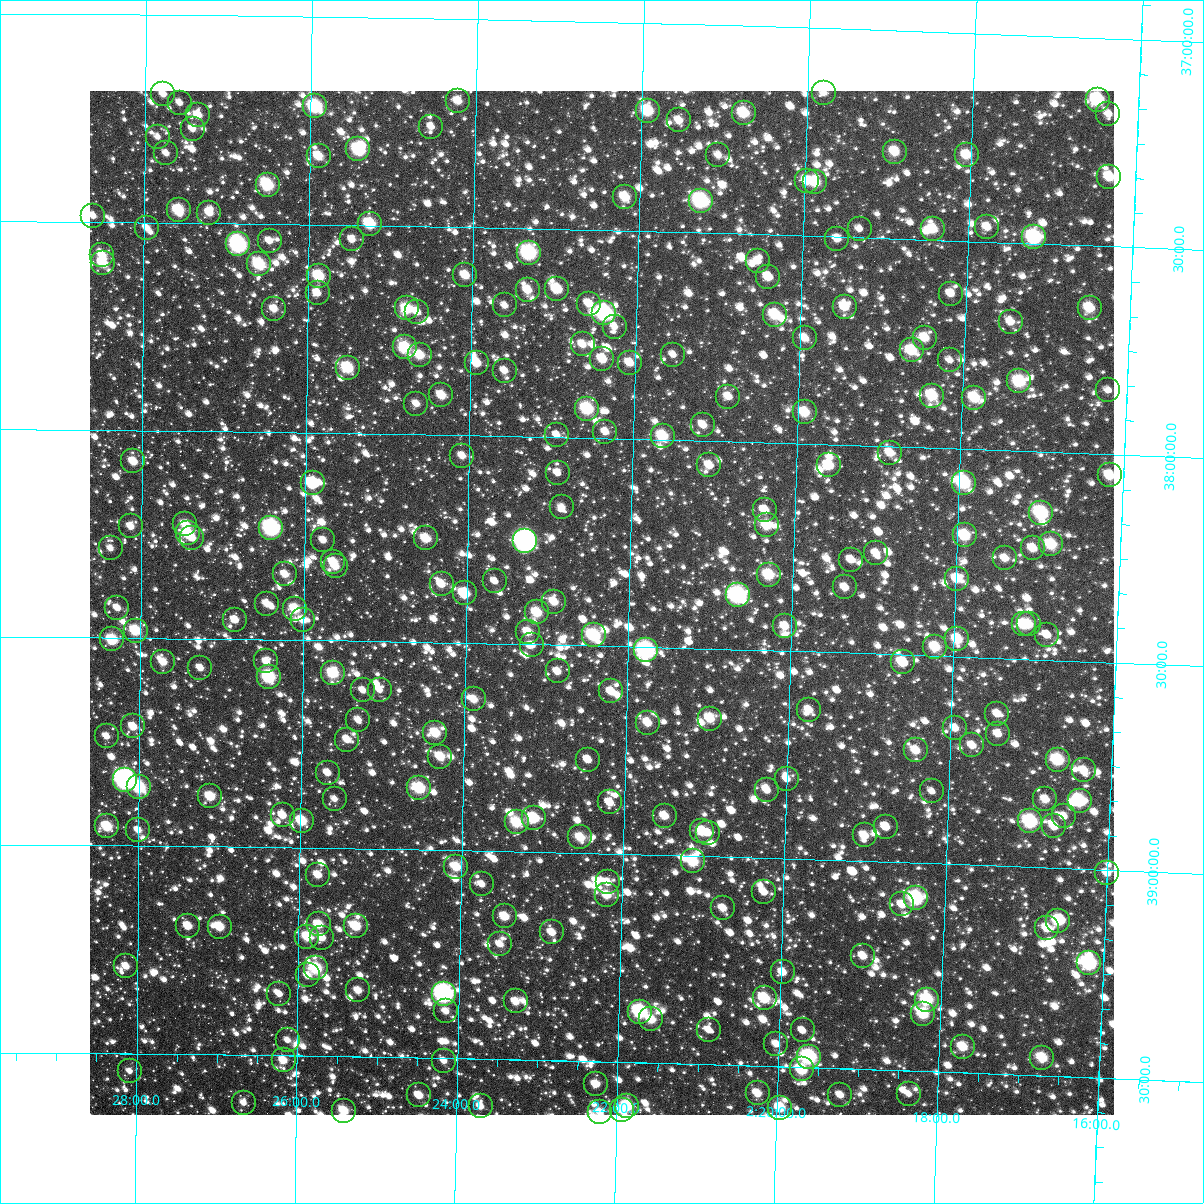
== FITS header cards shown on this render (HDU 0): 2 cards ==
NAXIS1  =                 1024
NAXIS2  =                 1024

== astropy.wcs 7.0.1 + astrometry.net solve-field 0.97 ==
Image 1024 x 1024 px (HDU 0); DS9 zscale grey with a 90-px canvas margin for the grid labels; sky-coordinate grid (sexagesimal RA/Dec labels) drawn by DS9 from the SOLVED WCS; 261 Tycho-2 reference stars matched to detected sources circled (green)
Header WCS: RA---TAN-SIP/DEC--TAN-SIP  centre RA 02:22:20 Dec +38:24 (35.58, +38.40 deg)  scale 8.66 arcsec/px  FOV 147.8' x 147.9'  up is +179 deg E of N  parity flipped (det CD > 0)
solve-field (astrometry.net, Tycho-2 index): VERIFIED the header's WCS against the Tycho-2 star catalogue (verified at 6 index scales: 11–261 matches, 0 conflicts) and refined it, rather than solving blind
Solved WCS: RA---TAN-SIP/DEC--TAN-SIP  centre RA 02:22:20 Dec +38:24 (35.58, +38.40 deg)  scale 8.66 arcsec/px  FOV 147.8' x 147.9'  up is +179 deg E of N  parity flipped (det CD > 0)
The solver's refit moves the header's centre by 0.43 arcsec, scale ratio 1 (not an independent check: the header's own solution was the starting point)
Tycho-2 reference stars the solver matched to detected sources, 261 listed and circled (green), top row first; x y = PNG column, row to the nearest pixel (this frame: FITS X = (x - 90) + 1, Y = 1024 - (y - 91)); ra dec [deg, ICRS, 3 dp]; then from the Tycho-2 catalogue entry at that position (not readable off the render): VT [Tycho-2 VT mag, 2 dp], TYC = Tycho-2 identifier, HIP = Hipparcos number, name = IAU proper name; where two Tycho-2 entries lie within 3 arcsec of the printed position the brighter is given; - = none
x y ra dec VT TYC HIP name
824 93 34.951 +37.155 11.82 2322-1366-1 - -
163 94 36.944 +37.191 11.55 2335-1171-1 - -
1098 100 34.124 +37.148 9.01 2322-990-1 - -
458 101 36.054 +37.196 10.94 2335-571-1 - -
180 103 36.894 +37.212 11.58 2335-1131-1 - -
315 106 36.486 +37.216 8.75 2335-903-1 - -
648 111 35.481 +37.210 9.58 2322-1004-1 - -
744 113 35.191 +37.209 9.81 2322-948-1 - -
1108 114 34.090 +37.182 11.17 2322-192-1 - -
198 115 36.839 +37.241 10.95 2335-255-1 - -
679 120 35.386 +37.231 11.21 2322-1762-1 - -
431 127 36.133 +37.260 11.49 2335-1748-1 - -
193 129 36.855 +37.273 11.55 2335-129-1 - -
158 137 36.960 +37.293 11.67 2335-777-1 - -
358 149 36.353 +37.316 9.20 2335-565-1 - -
895 152 34.730 +37.291 10.54 2322-904-1 - -
166 153 36.934 +37.333 11.47 2335-1783-1 - -
718 155 35.264 +37.312 11.60 2322-1048-1 - -
967 155 34.512 +37.292 10.61 2322-542-1 - -
319 156 36.473 +37.335 10.41 2335-1551-1 - -
1109 177 34.079 +37.333 10.41 2322-241-1 - -
807 181 34.994 +37.369 11.14 2322-954-1 - -
815 182 34.969 +37.370 9.91 2322-896-1 - -
268 185 36.626 +37.406 9.28 2335-237-1 - -
625 197 35.543 +37.419 10.26 2322-1440-1 - -
701 201 35.312 +37.423 9.22 2322-388-1 10966 -
179 210 36.895 +37.469 9.55 2335-595-1 - -
209 213 36.801 +37.475 11.14 2335-839-1 - -
93 216 37.154 +37.485 11.38 2335-305-1 - -
370 224 36.314 +37.495 9.49 2335-1607-1 - -
987 227 34.443 +37.465 11.30 2322-624-1 - -
147 228 36.991 +37.513 11.58 2831-784-1 - -
860 229 34.830 +37.479 12.01 2322-1046-1 - -
933 229 34.606 +37.474 10.55 2322-1038-1 - -
1034 237 34.300 +37.483 9.23 2322-2168-1 10661 -
352 239 36.367 +37.534 11.47 2831-524-1 - -
837 239 34.896 +37.505 11.12 2830-2481-1 - -
270 241 36.618 +37.541 11.61 2831-1356-1 - -
238 244 36.713 +37.550 8.18 2831-594-1 11397 -
529 253 35.830 +37.558 8.53 2831-2210-1 - -
102 255 37.125 +37.579 10.84 2831-1992-1 - -
758 261 35.135 +37.564 11.47 2831-1232-1 - -
103 263 37.123 +37.598 10.00 2831-1808-1 - -
259 264 36.649 +37.597 9.41 2831-408-1 - -
465 275 36.022 +37.616 10.60 2831-1336-1 - -
319 276 36.467 +37.623 9.64 2831-1962-1 - -
768 277 35.101 +37.602 10.77 2831-1898-1 - -
557 289 35.742 +37.644 10.06 2831-1732-1 - -
528 290 35.831 +37.648 10.72 2831-688-1 - -
318 293 36.470 +37.664 11.55 2831-182-1 - -
951 294 34.547 +37.628 11.21 2830-2171-1 - -
589 304 35.645 +37.677 11.25 2831-276-1 - -
505 305 35.900 +37.686 11.71 2831-450-1 - -
845 307 34.867 +37.668 10.79 2830-2464-1 - -
407 308 36.198 +37.698 9.74 2831-1886-1 - -
1090 308 34.122 +37.650 10.16 2830-1295-1 - -
274 309 36.602 +37.704 11.00 2831-1320-1 - -
417 312 36.167 +37.705 11.22 2831-1008-1 - -
604 313 35.598 +37.699 8.10 2831-1050-1 11063 -
775 315 35.078 +37.692 9.82 2831-1762-1 - -
1011 322 34.361 +37.691 11.28 2830-2429-1 - -
615 327 35.565 +37.731 11.48 2831-84-1 - -
805 338 34.986 +37.746 11.12 2830-2082-1 - -
925 338 34.620 +37.736 10.60 2830-2234-1 - -
583 344 35.661 +37.775 11.15 2831-1648-1 - -
405 347 36.201 +37.791 9.69 2831-606-1 - -
912 350 34.659 +37.767 10.02 2830-2359-1 - -
420 355 36.156 +37.810 10.13 2831-832-1 - -
673 355 35.385 +37.795 11.69 2831-976-1 - -
602 359 35.600 +37.810 10.39 2831-1642-1 - -
950 360 34.542 +37.788 12.05 2830-2274-1 - -
477 363 35.983 +37.826 10.40 2831-1684-1 - -
630 363 35.516 +37.817 10.98 2831-714-1 - -
348 368 36.375 +37.843 9.57 2831-1298-1 - -
505 371 35.897 +37.843 11.66 2831-1536-1 - -
1019 381 34.328 +37.833 9.41 2830-1978-1 - -
1108 390 34.057 +37.846 12.06 2830-1176-1 - -
441 395 36.088 +37.906 10.39 2831-1142-1 - -
932 396 34.592 +37.874 9.70 2830-2026-1 - -
728 397 35.213 +37.892 11.16 2831-1622-1 - -
974 398 34.463 +37.876 10.03 2830-1988-1 - -
416 404 36.163 +37.927 11.42 2831-2122-1 - -
587 409 35.643 +37.930 9.07 2831-2088-1 - -
805 412 34.978 +37.925 10.16 2830-2495-1 - -
703 425 35.287 +37.963 11.09 2831-2010-1 - -
605 432 35.585 +37.985 11.72 2831-348-1 - -
557 435 35.734 +37.995 11.47 2831-956-1 - -
663 436 35.410 +37.992 9.71 2831-1126-1 - -
890 453 34.714 +38.015 10.86 2830-1648-1 - -
462 456 36.020 +38.050 11.30 2831-280-1 - -
133 461 37.025 +38.075 10.68 2831-1072-1 - -
709 465 35.265 +38.059 10.83 2831-370-1 - -
829 465 34.900 +38.051 10.30 2830-1992-1 - -
558 473 35.728 +38.086 11.74 2831-640-1 - -
1110 475 34.041 +38.050 10.44 2830-268-1 - -
313 483 36.476 +38.123 10.69 2831-1262-1 - -
964 483 34.485 +38.082 9.17 2830-1962-1 10711 -
562 507 35.712 +38.169 11.55 2831-2032-1 - -
765 510 35.092 +38.163 10.97 2831-100-1 - -
1041 513 34.246 +38.146 8.89 2830-2437-1 10643 -
185 524 36.864 +38.225 10.62 2831-580-1 - -
767 525 35.084 +38.199 10.11 2831-786-1 - -
131 526 37.031 +38.232 11.41 2831-72-1 - -
271 528 36.601 +38.231 8.09 2831-384-1 11366 -
188 533 36.857 +38.246 9.91 2831-176-1 - -
965 535 34.477 +38.208 9.70 2830-1486-1 - -
192 538 36.843 +38.257 11.32 2831-38-1 - -
426 538 36.127 +38.250 10.40 2831-144-1 - -
323 540 36.442 +38.259 11.76 2831-298-1 - -
525 541 35.822 +38.253 7.11 2831-332-1 11135 -
1051 544 34.212 +38.222 9.85 2830-2439-1 - -
111 548 37.093 +38.284 11.55 2831-4-1 - -
1033 548 34.268 +38.233 10.82 2830-1642-1 - -
876 553 34.747 +38.258 11.29 2830-1476-1 - -
1005 558 34.352 +38.260 11.26 2830-2217-1 - -
851 560 34.823 +38.276 11.45 2830-1876-1 - -
333 562 36.410 +38.311 10.75 2831-278-1 - -
336 566 36.403 +38.321 11.00 2831-2126-1 - -
285 574 36.557 +38.342 11.09 2831-1586-1 - -
769 575 35.074 +38.318 9.81 2831-2058-1 - -
957 579 34.496 +38.313 10.34 2830-2343-1 - -
495 581 35.913 +38.350 12.02 2831-60-1 - -
442 584 36.077 +38.360 10.86 2831-44-1 - -
845 587 34.839 +38.343 11.11 2830-1638-1 - -
465 593 36.005 +38.381 9.96 2831-1240-1 - -
738 595 35.166 +38.370 7.95 2831-1814-1 - -
554 602 35.730 +38.397 10.74 2831-2524-1 - -
267 604 36.612 +38.414 11.20 2831-2448-1 - -
117 608 37.071 +38.428 11.89 2831-2374-1 - -
295 609 36.525 +38.425 9.96 2831-2395-1 - -
537 612 35.782 +38.423 10.18 2831-2387-1 - -
235 620 36.709 +38.453 11.17 2831-2352-1 - -
303 620 36.500 +38.452 11.04 2831-2261-1 - -
1024 624 34.286 +38.417 10.23 2830-1536-1 - -
1029 624 34.271 +38.416 10.98 2830-2488-1 - -
785 626 35.019 +38.440 11.09 2831-2376-1 - -
136 631 37.014 +38.482 9.62 2831-2053-1 - -
528 632 35.808 +38.471 10.60 2831-2165-1 - -
594 635 35.604 +38.475 9.41 2831-2236-1 - -
1047 635 34.214 +38.440 11.36 2830-2107-1 - -
112 639 37.085 +38.504 9.68 2831-2224-1 - -
957 639 34.488 +38.458 10.18 2830-2151-1 - -
532 645 35.795 +38.503 11.51 2831-2211-1 - -
935 647 34.556 +38.479 10.12 2830-2160-1 - -
646 650 35.444 +38.508 8.23 2831-2241-1 11004 -
266 661 36.611 +38.553 11.36 2831-1977-1 - -
163 662 36.928 +38.557 10.96 2831-1425-1 - -
903 662 34.653 +38.518 10.52 2830-1506-1 - -
200 668 36.814 +38.570 11.27 2831-1699-1 - -
558 671 35.715 +38.564 11.59 2831-1497-1 - -
333 673 36.405 +38.578 9.70 2831-1525-1 - -
269 677 36.603 +38.590 8.84 2831-2359-1 - -
363 690 36.312 +38.619 12.09 2831-1677-1 - -
380 690 36.261 +38.617 11.54 2831-2209-1 - -
611 691 35.548 +38.609 11.10 2831-1251-1 - -
474 699 35.971 +38.636 10.80 2831-1533-1 - -
809 710 34.938 +38.640 11.24 2830-2010-1 - -
997 714 34.357 +38.634 11.76 2830-1892-1 - -
710 719 35.241 +38.668 10.71 2831-2003-1 - -
358 720 36.326 +38.690 11.44 2831-1281-1 - -
648 723 35.432 +38.683 10.84 2831-1101-1 - -
133 726 37.019 +38.713 10.91 2831-2217-1 - -
955 728 34.486 +38.672 11.10 2830-1604-1 - -
435 733 36.087 +38.718 10.13 2831-101-1 - -
998 734 34.354 +38.683 11.38 2830-1680-1 - -
107 736 37.101 +38.737 11.35 2831-959-1 - -
347 740 36.358 +38.738 11.56 2831-2145-1 - -
972 745 34.431 +38.712 11.36 2830-2436-1 - -
916 750 34.604 +38.729 10.56 2830-1574-1 - -
440 757 36.070 +38.775 10.41 2831-1673-1 - -
588 760 35.615 +38.775 11.36 2831-1253-1 - -
1058 760 34.165 +38.739 9.37 2830-979-1 - -
1084 770 34.084 +38.761 11.37 2830-547-1 - -
328 773 36.417 +38.818 11.56 2831-893-1 - -
787 779 34.999 +38.808 11.74 2830-1655-1 - -
125 780 37.042 +38.841 7.07 2831-1235-1 11485 -
139 787 36.998 +38.859 9.11 2831-479-1 11472 -
419 788 36.134 +38.852 9.49 2831-735-1 - -
767 790 35.059 +38.837 11.46 2831-1047-1 - -
932 791 34.550 +38.826 12.47 2830-1831-1 - -
210 796 36.779 +38.879 10.20 2831-2007-1 - -
335 799 36.395 +38.881 11.73 2831-2508-1 - -
1045 799 34.199 +38.835 11.03 2830-645-1 - -
1080 801 34.093 +38.836 9.14 2830-947-1 - -
610 802 35.544 +38.876 11.62 2831-681-1 - -
283 815 36.554 +38.922 10.86 2831-2350-1 - -
665 816 35.373 +38.905 10.64 2831-1267-1 - -
1064 816 34.141 +38.875 11.17 2830-173-1 - -
534 818 35.778 +38.919 9.55 2831-2129-1 - -
302 821 36.496 +38.935 9.83 2831-537-1 - -
1030 821 34.243 +38.890 8.77 2830-1653-1 - -
517 822 35.830 +38.930 9.78 2831-1141-1 - -
107 826 37.097 +38.954 9.80 2831-1001-1 - -
1054 826 34.169 +38.899 10.90 2830-291-1 - -
886 827 34.689 +38.915 10.92 2830-1837-1 - -
138 830 37.001 +38.962 11.42 2831-1897-1 - -
702 831 35.256 +38.940 10.76 2831-769-1 - -
708 833 35.238 +38.943 11.49 2831-1313-1 - -
865 835 34.754 +38.938 11.07 2830-1789-1 - -
580 837 35.632 +38.962 10.35 2831-379-1 - -
693 861 35.282 +39.013 9.72 2831-2370-1 - -
456 867 36.015 +39.040 10.21 2831-2409-1 - -
1107 873 33.999 +39.006 11.23 2830-199-1 - -
318 875 36.443 +39.065 10.79 2831-337-1 - -
608 882 35.544 +39.068 11.14 2831-1809-1 - -
482 884 35.934 +39.080 11.59 2831-1341-1 - -
764 892 35.060 +39.081 11.63 2831-1399-1 - -
607 895 35.546 +39.100 10.52 2831-1709-1 - -
916 898 34.588 +39.085 8.54 2830-1735-1 10755 -
902 904 34.631 +39.101 11.33 2830-1967-1 - -
723 908 35.185 +39.123 11.35 2831-1475-1 - -
505 916 35.861 +39.157 10.46 2831-1171-1 - -
1058 921 34.146 +39.127 10.06 2830-205-1 - -
319 924 36.438 +39.184 10.33 2831-57-1 - -
188 926 36.843 +39.191 10.98 2831-1629-1 - -
356 926 36.323 +39.187 10.18 2831-927-1 - -
220 927 36.745 +39.192 10.21 2831-1599-1 - -
1047 928 34.178 +39.145 10.83 2830-39-1 - -
552 932 35.713 +39.193 11.37 2831-2135-1 - -
307 937 36.473 +39.214 10.24 2831-2414-1 - -
322 938 36.428 +39.215 11.04 2831-2428-1 - -
500 944 35.875 +39.223 11.24 2831-617-1 - -
863 956 34.746 +39.228 11.14 2830-1557-1 - -
1089 963 34.043 +39.225 8.37 2830-89-1 10580 -
126 966 37.035 +39.289 11.14 2831-1467-1 - -
316 968 36.444 +39.290 9.40 2831-607-1 11327 -
783 972 34.994 +39.273 11.24 2830-1767-1 - -
308 975 36.470 +39.307 11.08 2831-727-1 - -
358 990 36.312 +39.341 11.06 2831-467-1 - -
279 994 36.557 +39.352 11.43 2831-1367-1 - -
444 994 36.045 +39.346 7.80 2831-699-1 11195 -
765 998 35.048 +39.337 9.70 2831-929-1 - -
927 1000 34.542 +39.328 9.30 2830-1585-1 10735 -
516 1001 35.822 +39.361 10.96 2831-1207-1 - -
446 1011 36.038 +39.387 12.17 2835-1522-1 - -
640 1012 35.434 +39.378 9.02 2835-2335-1 10999 -
923 1014 34.553 +39.362 9.71 2830-1507-1 - -
651 1019 35.398 +39.396 10.35 2835-2364-1 - -
709 1030 35.218 +39.417 11.48 2835-2342-1 - -
803 1030 34.927 +39.412 11.50 2834-2307-1 - -
288 1040 36.529 +39.463 11.97 2835-1720-1 - -
776 1044 35.007 +39.446 11.14 2835-1056-1 - -
963 1047 34.426 +39.438 10.33 2834-2289-1 - -
809 1057 34.904 +39.475 8.34 2834-302-1 10847 -
1042 1058 34.178 +39.457 10.00 2834-2230-1 - -
284 1060 36.542 +39.512 10.86 2835-1636-1 - -
444 1061 36.041 +39.506 11.56 2835-1051-1 - -
802 1069 34.925 +39.506 9.53 2834-260-1 - -
130 1071 37.021 +39.542 11.90 2835-1492-1 - -
596 1084 35.566 +39.555 11.21 2835-1099-1 - -
758 1093 35.060 +39.566 10.88 2835-1092-1 - -
909 1094 34.590 +39.556 11.94 2834-14-1 - -
419 1095 36.117 +39.591 10.98 2835-720-1 - -
840 1095 34.802 +39.564 11.76 2834-191-1 - -
244 1103 36.664 +39.616 11.89 2835-1752-1 - -
481 1106 35.924 +39.614 11.21 2835-1034-1 - -
627 1106 35.467 +39.605 9.70 2835-1129-1 - -
780 1108 34.989 +39.599 9.94 2834-83-1 - -
622 1110 35.482 +39.615 10.62 2835-872-1 - -
344 1111 36.351 +39.631 10.26 2835-501-1 - -
600 1112 35.552 +39.621 11.45 2835-1204-1 - -